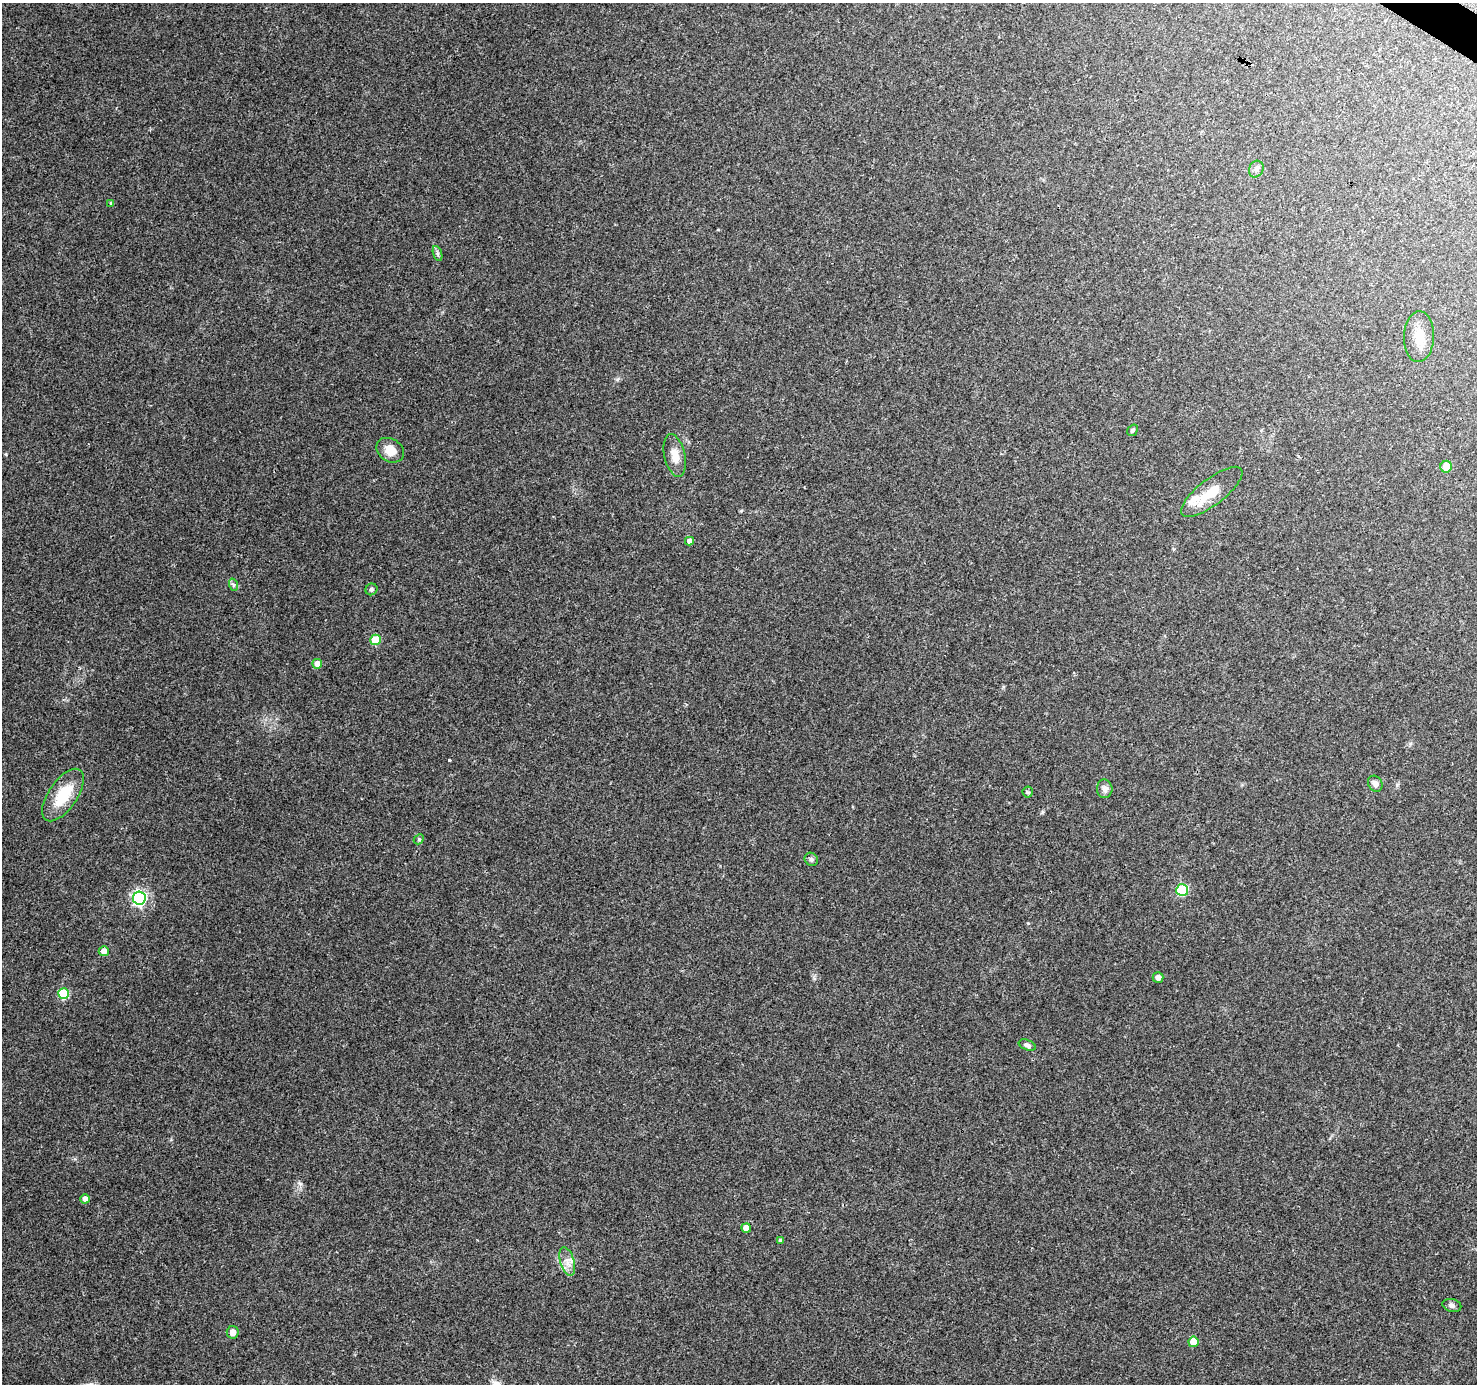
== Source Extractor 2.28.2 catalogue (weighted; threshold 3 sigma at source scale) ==
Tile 10 of 4 x 4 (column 2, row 3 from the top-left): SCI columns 1483-2957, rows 1638-3019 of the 5908 x 5970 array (HDU 1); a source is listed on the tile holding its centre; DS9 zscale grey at full resolution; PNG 1479 x 1386 px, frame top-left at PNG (2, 3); each listed source drawn as its Kron ellipse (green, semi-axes under 4 px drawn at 4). Shown black and unused: <1% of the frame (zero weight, under 3 of 4 exposures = <1% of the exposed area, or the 3 px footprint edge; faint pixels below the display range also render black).
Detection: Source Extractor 2.28.2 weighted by HDU 2 'WHT'; one run over the whole footprint, this tile lists its part. Background 0.126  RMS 0.0058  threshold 0.0259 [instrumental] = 3 sigma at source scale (4.5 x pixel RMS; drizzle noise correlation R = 1.50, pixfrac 1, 0.0396/0.0396 arcsec/px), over >= 5 px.
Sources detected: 35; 2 inside a brighter listed object's ellipse — not listed separately; the other 33 listed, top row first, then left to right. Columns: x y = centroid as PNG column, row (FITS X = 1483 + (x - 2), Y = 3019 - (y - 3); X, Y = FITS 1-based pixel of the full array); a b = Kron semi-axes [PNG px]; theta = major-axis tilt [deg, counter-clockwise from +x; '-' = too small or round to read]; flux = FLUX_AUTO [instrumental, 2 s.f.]
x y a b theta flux
1256 169 8 7 - 2
111 203 4 4 - 0.85
437 253 8 3 -71 1.2
1419 337 25 15 88 9.2
1133 430 6 5 - 1.3
390 450 15 11 -32 7.7
675 456 21 10 -77 7.7
1446 467 6 5 - 7.9
1212 492 37 13 38 13
689 541 4 4 - 2.9
234 585 6 4 -71 1
371 589 6 5 - 1.2
375 640 5 5 - 23
317 664 5 5 - 5.2
1375 784 8 6 -54 2.6
1105 789 9 7 -86 2.6
1028 792 5 5 - 0.87
63 795 30 14 55 21
419 839 6 4 47 0.81
811 859 7 6 - 1.4
1182 890 6 6 - 41
139 898 6 6 - 130
104 951 5 5 - 5
1158 977 5 5 - 3.2
64 994 5 5 - 33
1027 1045 9 5 -22 1.7
85 1199 5 4 - 3.5
746 1228 5 4 - 5
780 1240 4 4 - 1
567 1262 15 7 -75 4.3
1452 1305 10 6 -14 1.7
233 1332 6 6 - 4
1193 1342 5 5 - 13
Unlisted compact peaks at least as high as the median listed source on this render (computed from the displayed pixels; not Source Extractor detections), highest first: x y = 449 760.